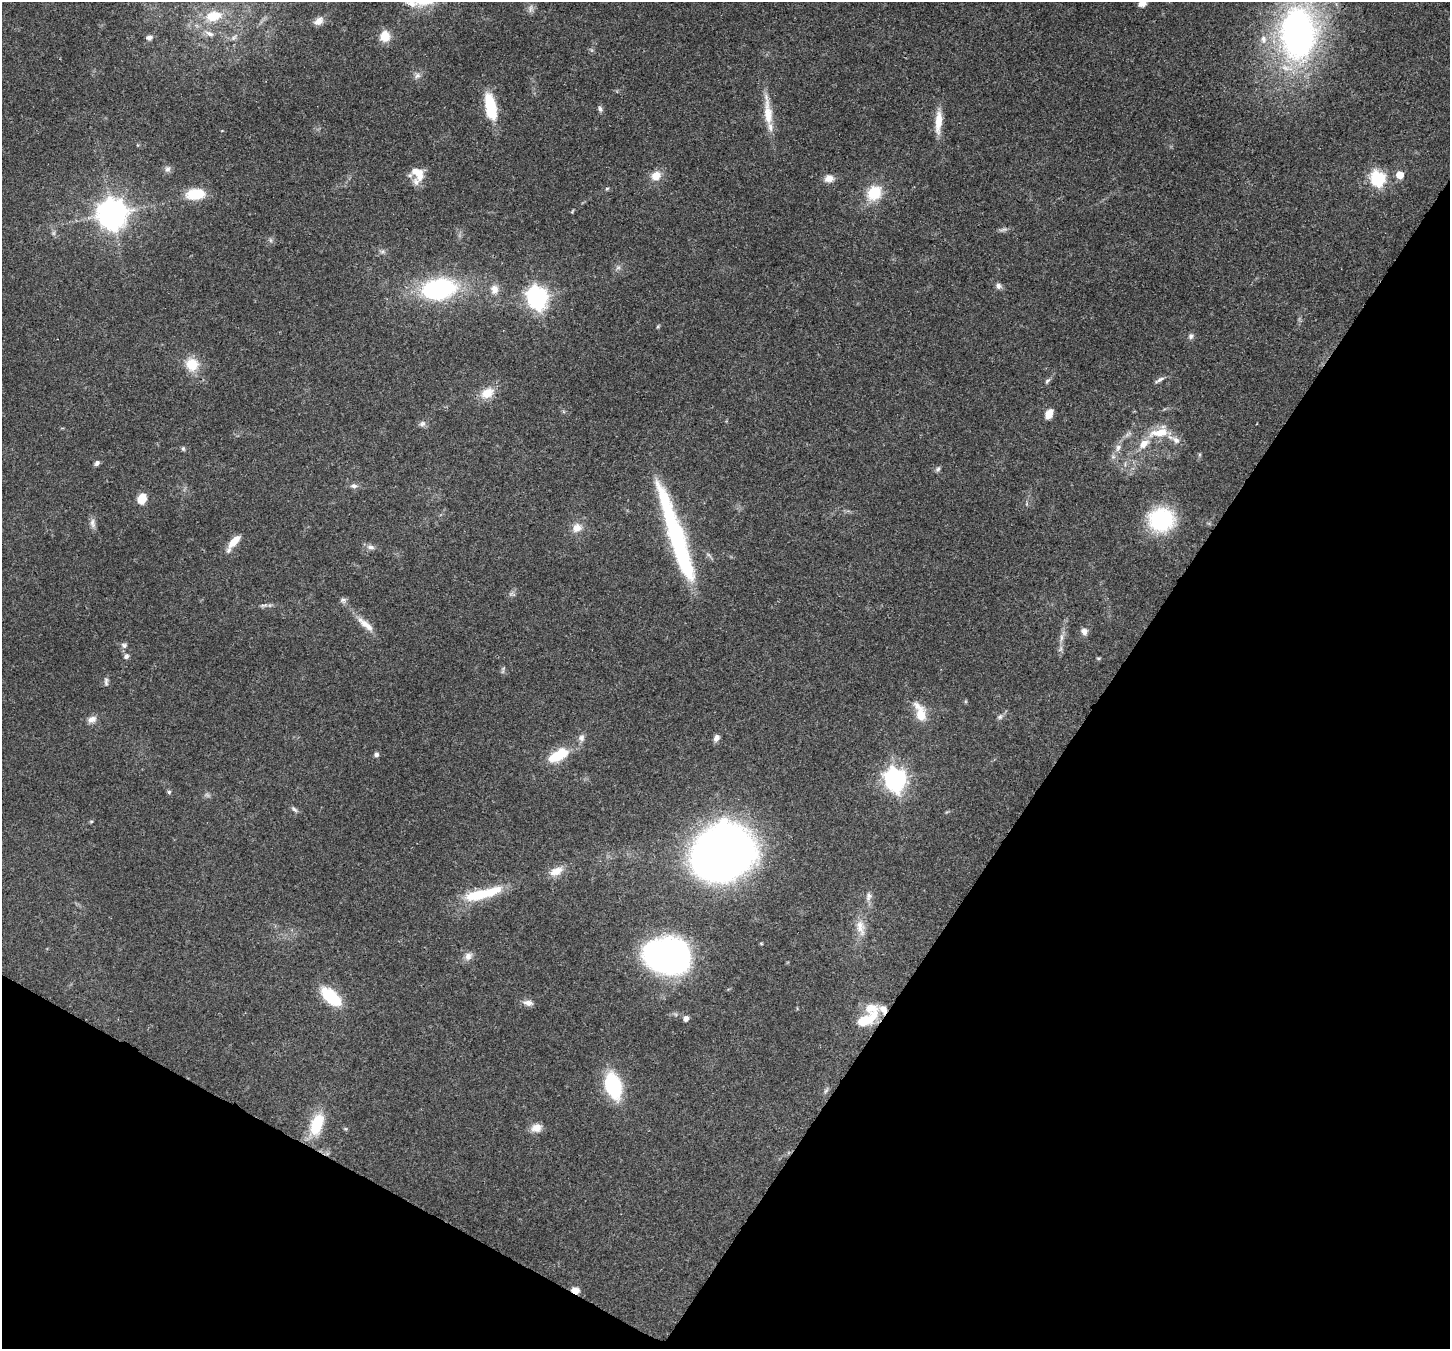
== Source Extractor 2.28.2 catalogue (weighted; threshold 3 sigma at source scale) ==
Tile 15 of 4 x 4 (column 3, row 4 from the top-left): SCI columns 2973-4420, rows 363-1709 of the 5939 x 6045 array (HDU 1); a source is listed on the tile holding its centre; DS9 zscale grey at full resolution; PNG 1452 x 1351 px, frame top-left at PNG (2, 2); no overlay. Shown black and unused: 30% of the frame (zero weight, under 3 of 4 exposures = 8% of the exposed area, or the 3 px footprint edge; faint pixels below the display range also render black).
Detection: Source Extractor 2.28.2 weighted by HDU 2 'WHT'; one run over the whole footprint, this tile lists its part. Background 0.0922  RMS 0.0037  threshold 0.0165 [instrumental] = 3 sigma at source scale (4.5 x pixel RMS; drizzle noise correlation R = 1.50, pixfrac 1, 0.0396/0.0396 arcsec/px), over >= 5 px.
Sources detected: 105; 3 too faint to see at this stretch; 2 inside a brighter object's white glare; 1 long thin detection or spike segment (spike, bleed or trail) — not listed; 6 inside a brighter listed object's ellipse — not listed separately; the other 93 listed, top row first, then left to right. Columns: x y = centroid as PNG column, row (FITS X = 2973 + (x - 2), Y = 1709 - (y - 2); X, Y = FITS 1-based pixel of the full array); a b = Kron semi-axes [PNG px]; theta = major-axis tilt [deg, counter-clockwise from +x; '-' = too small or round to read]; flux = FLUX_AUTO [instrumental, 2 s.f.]
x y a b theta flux
1142 3 8 7 - 3
411 4 14 9 -30 3.4
531 9 11 8 79 1.5
213 16 22 13 12 9.8
319 21 14 9 32 2.9
1298 33 47 32 -89 150
210 34 13 6 -24 2
385 36 13 12 - 5.1
149 37 6 5 - 2
234 37 9 5 45 1
1263 39 12 8 -81 2.6
417 76 10 8 28 1.6
490 106 30 11 -78 16
600 109 8 6 -58 1
768 112 46 10 -84 9
938 122 31 8 86 6.2
167 169 10 8 74 1.5
419 173 16 10 -37 4.7
1400 175 5 5 - 6
656 176 12 10 34 4.7
829 178 11 9 6 3
1378 178 7 6 - 73
607 188 5 3 - 0.51
874 193 16 13 48 12
195 194 21 11 4 11
572 211 7 2 46 0.36
112 213 10 9 - 570
1003 229 16 3 11 1
383 251 7 4 71 0.69
618 267 7 6 - 1
998 286 8 7 - 1.4
439 289 32 19 10 57
494 289 13 10 -90 3.4
537 297 8 8 - 220
1191 336 8 7 - 1.2
192 364 15 13 -65 8.7
1159 380 15 5 30 1.3
1047 381 9 5 37 0.89
487 393 19 13 28 6.2
1049 414 11 7 63 3.8
422 424 9 7 25 1.3
1159 432 28 13 14 8.7
1176 440 14 8 -35 2.6
1118 447 11 7 72 2.1
183 449 6 5 - 0.6
97 463 6 5 - 1.2
938 469 8 5 54 0.82
354 486 10 7 3 1.4
142 499 9 7 66 7.6
1161 519 23 21 11 37
92 523 15 7 -79 1.8
577 528 14 11 41 3.7
233 542 20 7 52 5.5
371 547 12 6 -10 1.6
512 594 8 6 -13 0.92
343 600 10 6 7 1
264 605 12 5 16 1.1
365 624 29 8 -41 4.7
1084 631 9 8 - 2
1061 637 14 4 87 1.8
124 645 8 7 - 1.2
126 656 7 6 - 1.2
1098 658 7 3 8 0.46
503 671 7 4 71 0.64
106 682 12 5 -90 1
920 712 26 12 -70 7.6
1000 717 7 7 - 1
92 719 12 9 24 2.3
581 738 10 8 -86 1.7
716 738 9 6 60 1.7
376 754 6 6 - 1
558 755 26 11 29 14
895 779 9 8 - 220
169 792 6 5 - 0.61
294 809 11 5 -40 1
91 821 6 4 1 0.43
722 852 40 32 26 500
556 871 20 10 24 4.8
482 894 48 11 14 17
869 896 14 8 82 2.1
860 927 25 11 -77 5.2
761 943 5 3 - 0.33
468 956 11 9 57 2.3
672 957 30 22 -60 130
331 997 24 11 -41 18
528 1003 14 7 -11 2.2
686 1018 7 7 - 1.6
865 1020 27 11 28 12
613 1085 25 14 -74 29
826 1090 9 4 49 0.74
317 1124 26 14 71 14
536 1128 14 10 12 3.4
575 1290 8 6 -18 3.4
Overlapping masked pixels (flux is a lower limit): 1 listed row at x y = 575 1290
Isophote crosses this tile's border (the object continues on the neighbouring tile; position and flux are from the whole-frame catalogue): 3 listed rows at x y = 1142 3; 411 4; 1298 33